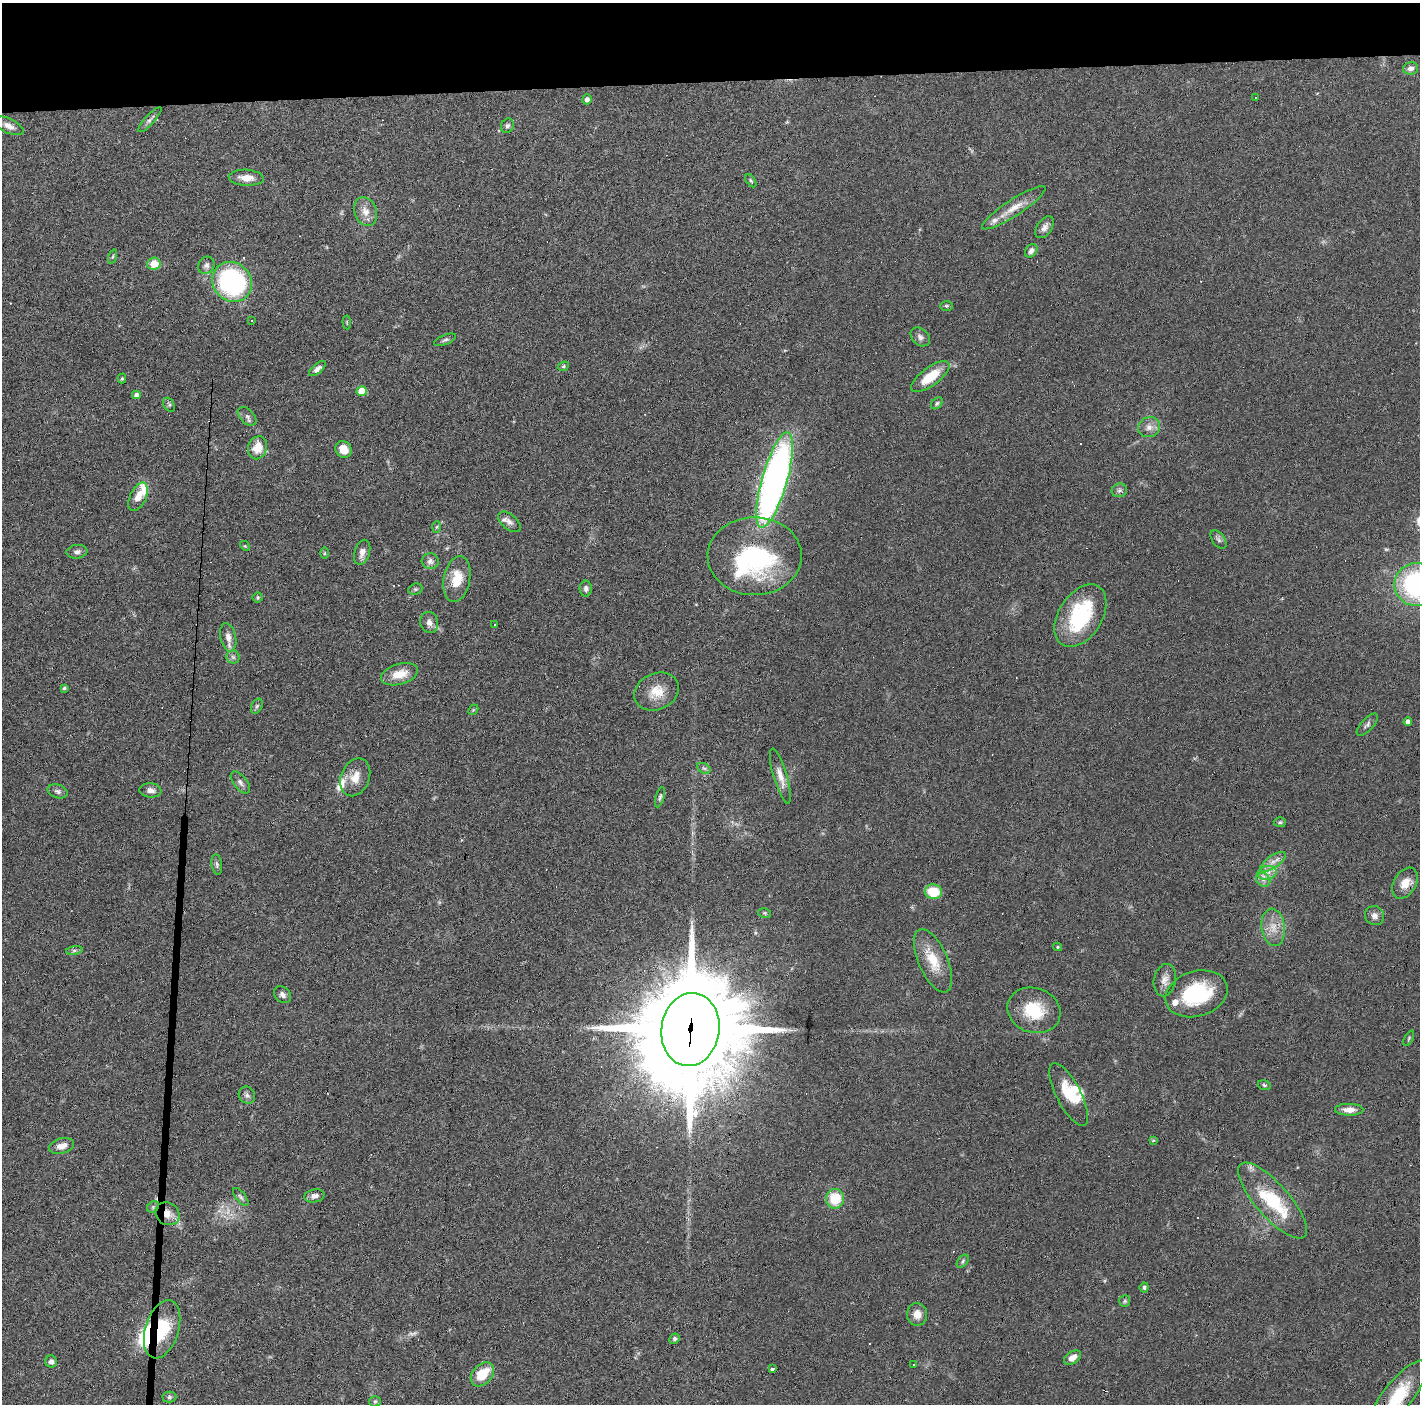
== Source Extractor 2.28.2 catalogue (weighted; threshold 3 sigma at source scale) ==
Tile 2 of 3 x 3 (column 2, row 1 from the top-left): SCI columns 1419-2836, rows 2840-4241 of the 4254 x 4279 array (HDU 1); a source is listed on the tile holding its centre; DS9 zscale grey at full resolution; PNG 1422 x 1406 px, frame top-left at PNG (2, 3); each listed source drawn as its Kron ellipse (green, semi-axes under 4 px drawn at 4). Shown black and unused: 6% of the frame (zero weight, under 3 of 6 exposures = <1% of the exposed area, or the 3 px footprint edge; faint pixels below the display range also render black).
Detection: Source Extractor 2.28.2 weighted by HDU 2 'WHT'; one run over the whole footprint, this tile lists its part. Background 0.0399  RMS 0.004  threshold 0.0164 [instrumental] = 3 sigma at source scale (4.09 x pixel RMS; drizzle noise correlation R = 1.36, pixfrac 0.8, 0.05/0.05 arcsec/px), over >= 5 px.
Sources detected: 145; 3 too faint to see at this stretch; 1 inside a brighter object's white glare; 17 cosmic-ray / hot-pixel residue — neither listed nor drawn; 10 inside a brighter listed object's ellipse — not listed separately; the other 114 listed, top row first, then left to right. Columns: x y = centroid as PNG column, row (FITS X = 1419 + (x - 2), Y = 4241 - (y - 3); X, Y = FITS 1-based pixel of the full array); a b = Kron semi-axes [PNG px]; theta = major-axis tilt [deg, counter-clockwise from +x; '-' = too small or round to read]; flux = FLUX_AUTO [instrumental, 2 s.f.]
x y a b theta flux
1410 68 8 6 12 1.7
1255 97 3 2 - 0.36
587 99 5 4 - 1.4
150 120 16 4 48 1.3
9 126 15 7 -25 2.5
507 126 7 6 - 0.89
246 178 17 8 -3 3.9
751 181 7 4 -54 0.57
1014 208 37 8 33 5.8
366 211 15 11 -70 3.6
1045 227 12 7 56 1.8
1031 251 7 5 54 1.5
113 257 7 3 71 0.55
154 264 7 6 - 5.3
206 265 9 8 - 1.4
232 282 21 19 -47 61
946 306 6 5 - 0.56
251 321 3 2 - 0.44
347 322 7 3 -85 0.34
920 337 11 8 -43 1.5
445 340 12 5 22 0.93
563 366 6 4 23 0.54
317 369 10 5 41 1.7
930 377 23 9 37 10
122 378 5 4 - 0.55
362 391 5 5 - 7.8
136 395 4 4 - 1.4
937 403 7 4 46 0.63
169 405 7 5 -60 0.67
247 416 11 7 -46 1.4
1149 427 11 10 - 2.6
257 448 12 9 70 5.9
344 449 9 7 -52 4.2
775 480 49 12 74 200
1119 490 8 6 18 1
138 497 15 8 65 4.7
509 522 13 7 -40 1.8
437 527 6 4 87 0.48
1219 540 10 6 -54 1
245 546 5 4 - 0.38
77 552 10 6 7 1.3
362 552 13 7 73 2.3
324 553 6 4 90 0.5
755 556 47 39 1 51
430 561 8 7 - 1.7
457 579 23 13 79 8.1
1417 585 22 21 - 56
415 589 7 5 19 0.72
586 589 8 6 89 1.2
258 597 5 5 - 0.67
1080 616 34 21 58 28
429 622 11 8 -75 2.1
494 624 3 2 - 0.39
228 637 14 7 -78 2.7
233 657 6 6 - 1
399 674 19 10 16 6.3
64 688 4 3 - 0.62
656 692 23 18 23 7.1
257 706 8 5 60 0.71
473 710 6 4 44 0.44
1408 722 4 4 - 1.6
1367 725 14 6 47 1.1
704 768 7 5 -30 0.7
780 776 29 7 -74 3.5
355 777 19 14 68 4.9
240 782 13 6 -51 1.5
150 790 11 7 -7 2
58 791 10 6 -18 1.2
660 797 10 4 74 0.81
1280 822 6 5 - 0.6
1273 862 14 6 35 2.6
217 864 10 5 -81 0.91
1267 873 9 7 13 2.3
1263 880 8 6 -42 1.5
1405 883 17 11 59 4.7
933 892 8 7 - 9.9
765 913 6 4 -11 0.53
1374 916 10 9 - 1.8
1273 927 19 11 -82 5.2
1057 947 4 4 - 0.42
74 950 8 4 8 0.81
933 961 34 14 -66 9.7
1165 980 16 11 79 3
1196 994 32 22 17 29
282 995 9 7 -43 1.4
1034 1010 27 22 -19 15
690 1030 37 29 81 8700
1409 1038 8 3 61 0.52
1264 1085 6 5 - 0.62
1069 1094 35 12 -63 8.9
247 1095 9 8 - 1.3
1349 1110 14 6 -1 2.9
1153 1140 4 3 - 0.39
61 1146 13 7 14 3
314 1196 10 6 11 1.9
241 1197 11 5 -51 0.98
835 1199 10 9 - 10
1273 1200 48 16 -49 22
153 1207 6 5 - 0.79
167 1214 12 11 - 4.1
963 1261 7 4 51 0.65
1144 1287 5 4 - 0.69
1125 1301 6 5 - 0.66
917 1314 11 10 - 3.6
162 1329 30 16 73 20
674 1339 5 5 - 0.69
1072 1358 9 6 33 2.7
51 1362 6 6 - 1.3
914 1365 3 3 - 0.72
772 1369 3 3 - 0.87
482 1374 14 9 48 9.5
1398 1396 44 14 52 17
169 1397 7 5 1 0.78
375 1401 5 5 - 0.56
Overlapping masked pixels (flux is a lower limit): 3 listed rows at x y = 690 1030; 167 1214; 162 1329
Isophote crosses this tile's border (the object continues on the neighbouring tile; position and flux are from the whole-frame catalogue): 2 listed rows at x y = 1417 585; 1398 1396